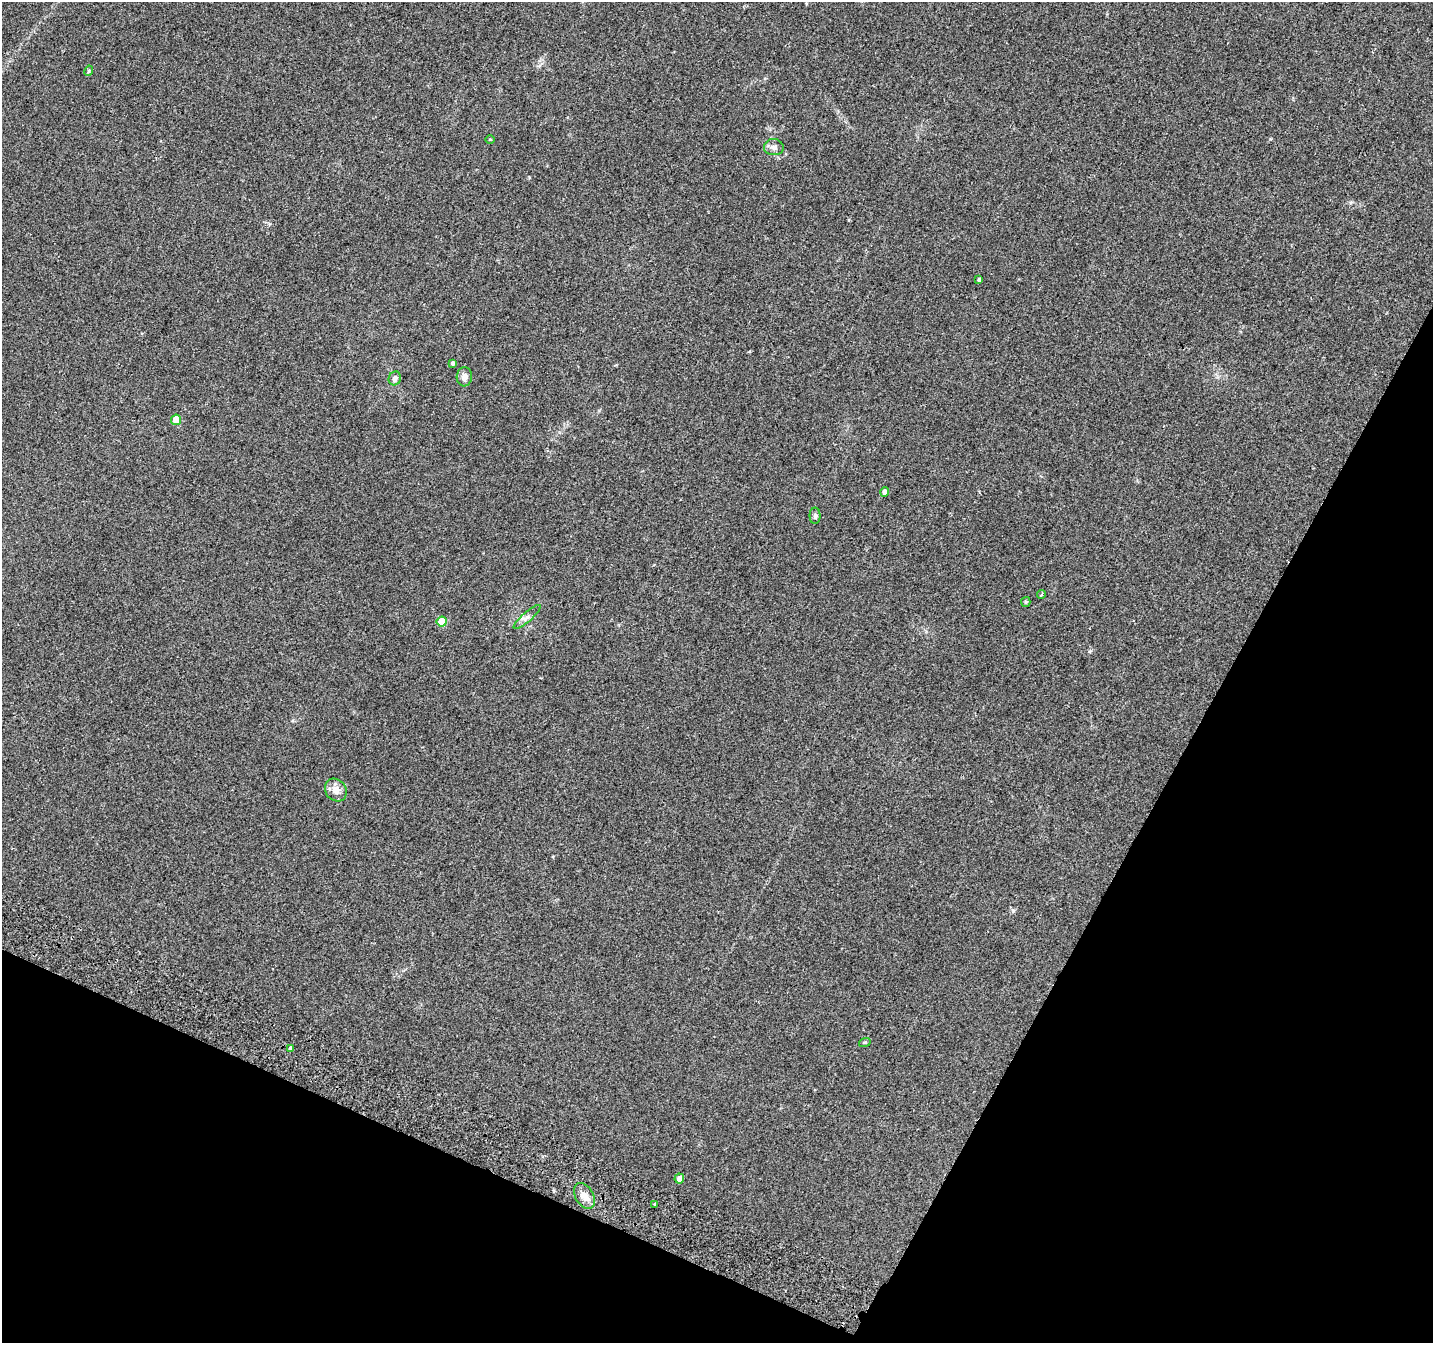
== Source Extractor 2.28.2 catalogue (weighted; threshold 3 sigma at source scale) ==
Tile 15 of 4 x 4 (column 3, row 4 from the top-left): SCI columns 2900-4330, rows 321-1661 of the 5790 x 5939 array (HDU 1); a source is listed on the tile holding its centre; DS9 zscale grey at full resolution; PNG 1435 x 1345 px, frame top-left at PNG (2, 2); each listed source drawn as its Kron ellipse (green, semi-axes under 4 px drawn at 4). Shown black and unused: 25% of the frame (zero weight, under 2 of 3 exposures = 3% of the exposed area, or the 3 px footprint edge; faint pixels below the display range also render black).
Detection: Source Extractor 2.28.2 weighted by HDU 2 'WHT'; one run over the whole footprint, this tile lists its part. Background 0.0882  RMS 0.0083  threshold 0.0372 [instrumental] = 3 sigma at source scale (4.5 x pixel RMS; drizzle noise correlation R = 1.50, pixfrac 1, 0.0396/0.0396 arcsec/px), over >= 5 px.
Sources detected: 20; all 20 listed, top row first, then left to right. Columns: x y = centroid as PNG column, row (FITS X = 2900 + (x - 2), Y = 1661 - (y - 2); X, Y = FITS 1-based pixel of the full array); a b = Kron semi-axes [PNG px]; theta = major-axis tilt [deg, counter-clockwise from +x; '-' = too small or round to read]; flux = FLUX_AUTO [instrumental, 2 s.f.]
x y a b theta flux
89 71 5 4 - 0.99
490 139 4 3 - 0.57
774 147 10 8 -3 3.8
979 280 3 3 - 1.1
452 363 4 4 - 1.7
464 377 9 7 85 4.4
395 378 7 6 - 3.2
176 420 5 5 - 14
885 492 4 4 - 5.3
815 516 8 5 90 1.9
1041 595 4 2 - 0.93
1026 602 5 4 - 0.96
527 617 17 5 41 3.8
442 622 5 5 - 17
336 790 12 10 -52 6.5
865 1042 6 4 18 0.91
290 1049 4 3 - 4
679 1178 5 5 - 4.7
584 1196 14 9 -59 6.8
654 1204 3 3 - 3.7